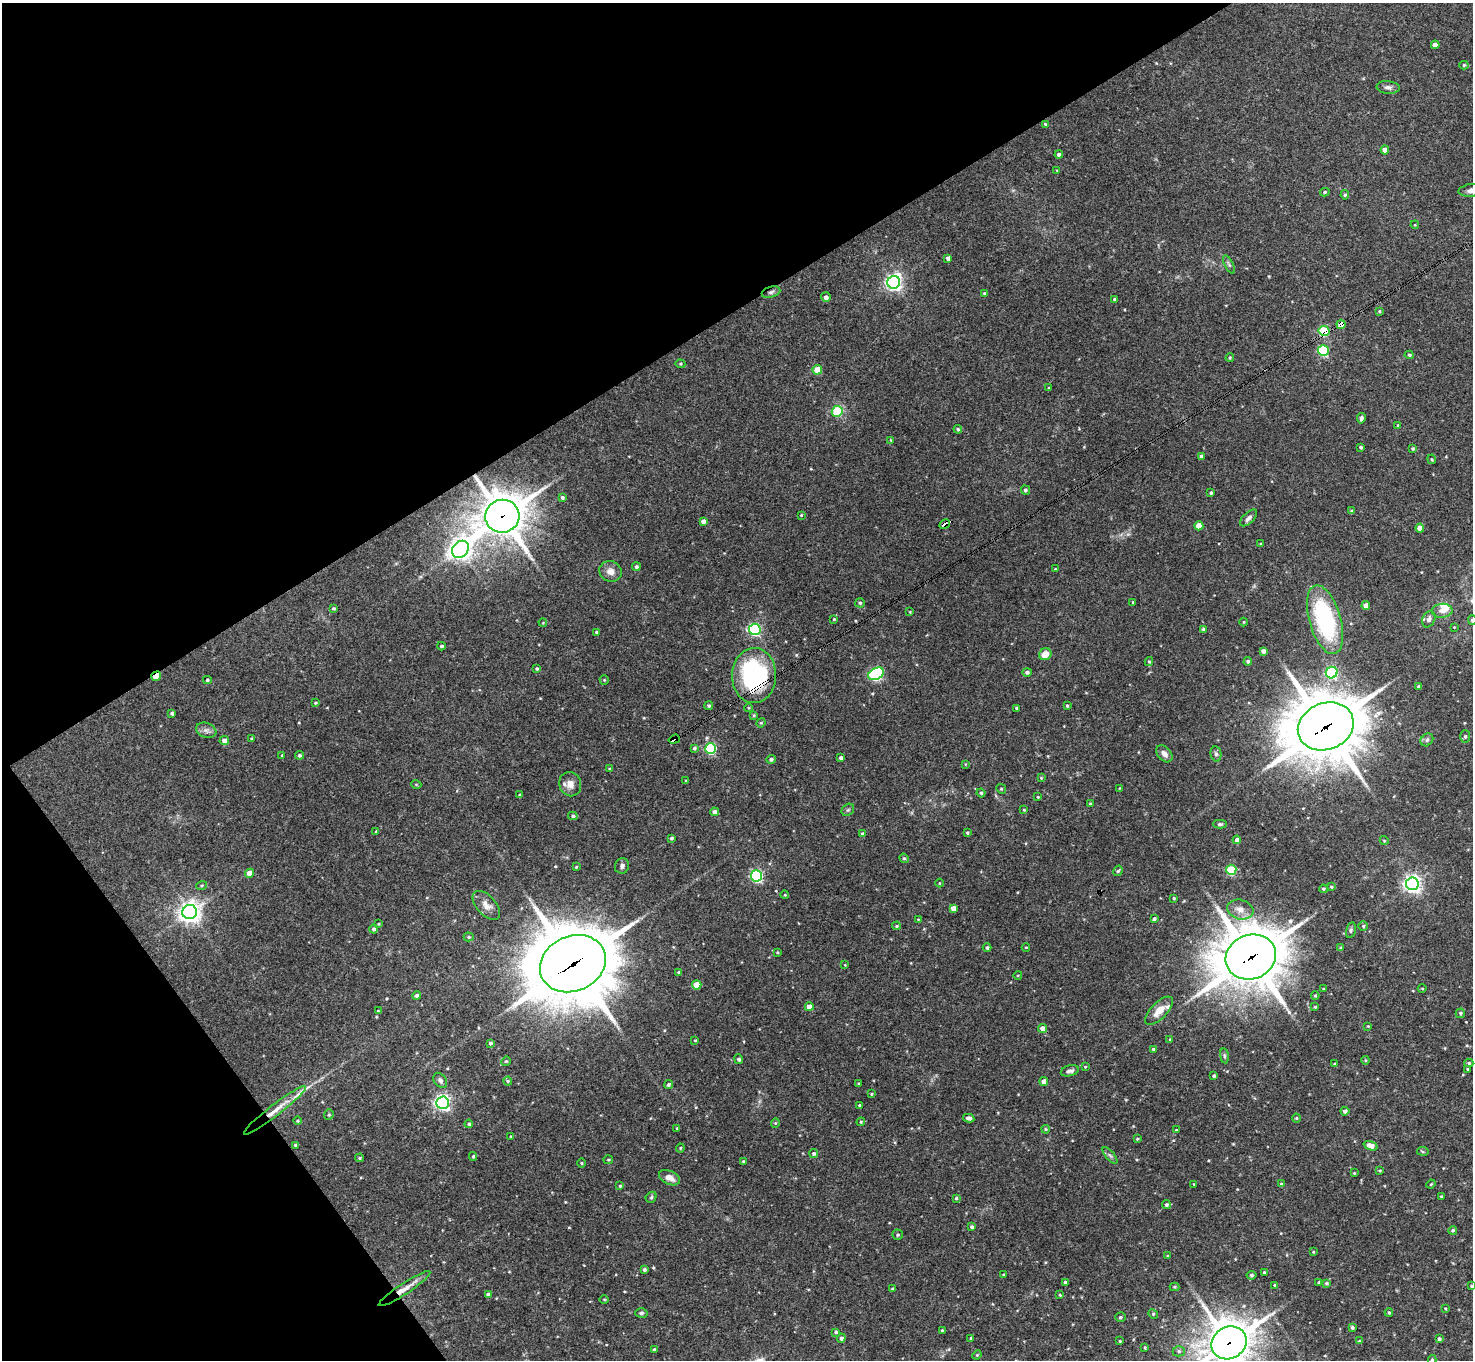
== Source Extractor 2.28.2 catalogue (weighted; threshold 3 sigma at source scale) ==
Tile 5 of 4 x 4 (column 1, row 2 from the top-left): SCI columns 1-1471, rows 2870-4227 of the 5886 x 5878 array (HDU 1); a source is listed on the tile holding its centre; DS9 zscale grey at full resolution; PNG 1475 x 1362 px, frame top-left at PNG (2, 3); each listed source drawn as its Kron ellipse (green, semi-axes under 4 px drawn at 4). Shown black and unused: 30% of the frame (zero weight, under 3 of 4 exposures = <1% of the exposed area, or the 3 px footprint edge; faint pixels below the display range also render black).
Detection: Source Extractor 2.28.2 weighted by HDU 2 'WHT'; one run over the whole footprint, this tile lists its part. Background 0.092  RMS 0.0056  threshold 0.0254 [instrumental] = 3 sigma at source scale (4.5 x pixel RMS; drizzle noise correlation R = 1.50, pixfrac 1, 0.05/0.05 arcsec/px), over >= 5 px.
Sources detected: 278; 2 cosmic-ray / hot-pixel residue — neither listed nor drawn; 4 inside a brighter listed object's ellipse — not listed separately; the other 272 listed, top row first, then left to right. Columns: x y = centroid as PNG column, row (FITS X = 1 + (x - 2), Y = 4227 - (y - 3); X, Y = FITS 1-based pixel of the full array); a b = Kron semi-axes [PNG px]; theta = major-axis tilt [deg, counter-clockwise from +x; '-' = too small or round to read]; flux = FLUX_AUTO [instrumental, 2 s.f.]
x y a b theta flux
1435 45 4 4 - 4
1464 65 4 4 - 0.89
1388 87 11 6 -6 2
1045 124 4 4 - 0.6
1385 150 4 4 - 4.8
1059 155 4 4 - 1.7
1057 170 3 2 - 0.35
1472 190 13 6 7 3.5
1325 192 5 4 - 0.8
1345 195 4 4 - 0.93
1415 225 4 3 - 0.47
948 258 4 4 - 2.3
1229 264 10 4 -63 1.1
894 282 6 6 - 200
771 292 9 5 16 1.5
984 293 4 3 - 0.62
826 297 5 5 - 2.3
1115 299 3 3 - 0.98
1379 311 4 3 - 0.69
1341 324 4 4 - 5
1324 331 5 5 - 36
1323 351 5 5 - 50
1409 355 4 4 - 0.78
1230 358 4 3 - 0.61
680 364 5 4 - 0.64
817 370 5 4 - 11
1049 388 3 2 - 0.38
837 411 5 5 - 28
1361 418 5 4 - 1.3
1398 425 3 3 - 0.47
958 429 4 4 - 0.86
891 440 4 4 - 0.47
1361 447 3 3 - 0.9
1413 448 4 4 - 0.76
1201 456 4 4 - 1.1
1432 459 5 3 - 0.6
1025 490 5 4 - 1.2
1211 493 3 3 - 0.89
562 497 4 4 - 1.1
1352 511 4 3 - 0.9
801 515 3 3 - 0.52
502 516 17 16 - 1500
1249 518 11 5 44 2
703 521 4 4 - 2.5
945 524 6 3 29 5.4
1199 526 4 4 - 8.6
1420 528 4 4 - 5.5
1261 544 3 3 - 0.49
460 549 9 7 46 410
636 567 4 4 - 1.2
1055 569 3 2 - 0.4
610 571 11 10 - 4.4
1133 602 3 3 - 0.77
860 603 5 4 - 0.96
1366 606 4 4 - 4.1
333 608 3 3 - 0.72
1442 611 10 7 5 3.9
910 612 4 3 - 0.4
834 619 4 4 - 0.54
1429 619 8 6 64 2.5
1325 620 35 16 -74 66
1472 620 5 4 - 1.1
1244 622 4 3 - 0.45
543 623 4 3 - 0.38
1454 627 2 2 - 0.35
755 629 6 5 - 94
1203 629 4 4 - 0.78
597 632 4 3 - 0.93
441 646 4 3 - 0.89
1263 651 4 4 - 2.2
1045 654 6 5 - 6.5
1248 661 4 4 - 1.1
1149 662 4 4 - 0.61
537 669 4 4 - 0.86
1027 672 4 4 - 1.3
1332 673 6 5 - 73
876 674 8 5 27 91
156 676 5 3 - 10
754 676 27 22 89 80
207 680 4 4 - 0.92
604 680 5 4 - 0.6
1419 687 3 3 - 1.2
315 703 4 3 - 0.72
709 706 4 4 - 1
1067 706 3 2 - 0.62
749 708 4 3 - 0.46
1017 708 3 3 - 0.93
172 713 4 4 - 1
754 715 4 3 - 0.57
761 723 5 4 - 0.7
1326 726 28 23 22 3700
206 730 10 7 -20 2.2
1465 736 6 5 - 1.2
251 738 3 2 - 0.53
674 739 6 4 19 81
1427 740 7 5 46 1.3
224 741 5 4 - 2.9
694 748 4 4 - 0.82
711 748 5 5 - 57
1164 754 10 6 -48 2.7
1216 754 8 5 -80 1.4
282 755 4 3 - 0.73
299 755 4 4 - 1.1
841 758 3 3 - 1.5
771 759 5 4 - 1.1
965 764 4 3 - 0.41
610 769 4 3 - 0.68
1041 778 4 4 - 0.51
686 781 3 3 - 0.47
416 784 5 3 - 0.49
570 784 12 11 - 4.5
1119 788 3 2 - 0.35
1001 789 5 4 - 0.68
981 793 4 4 - 0.88
520 795 4 3 - 0.66
1038 797 3 2 - 0.49
1090 804 4 3 - 0.78
848 810 7 5 43 1
1024 810 4 3 - 0.52
714 812 4 4 - 2.4
573 816 5 4 - 1
1220 824 7 4 2 1
376 831 4 4 - 0.6
967 833 3 3 - 0.71
862 834 4 4 - 0.79
671 838 3 3 - 0.87
1237 840 4 4 - 2.6
1384 840 4 3 - 0.41
904 858 5 4 - 0.75
622 866 8 7 - 1.8
576 867 3 3 - 0.53
1231 870 5 5 - 35
1118 871 5 4 - 0.85
249 873 4 4 - 5.1
757 876 5 5 - 88
939 883 4 3 - 0.42
1412 884 6 6 - 230
202 885 6 4 19 0.77
1331 887 3 3 - 0.65
1323 889 4 3 - 0.72
785 895 4 3 - 0.4
1174 898 3 3 - 0.57
486 905 17 9 -48 4.3
953 908 4 4 - 2.9
1240 909 13 9 -16 5.7
190 912 7 7 - 400
918 919 4 3 - 0.39
1154 919 4 3 - 1.1
378 924 3 3 - 0.53
897 926 4 3 - 0.71
1363 926 5 5 - 0.88
374 929 4 4 - 1.3
1351 930 8 4 77 1
469 937 5 4 - 0.79
1026 947 4 3 - 0.43
987 948 4 4 - 1.2
1341 948 3 3 - 1.1
777 952 4 3 - 0.59
1251 957 26 22 22 2800
573 964 34 27 24 4900
845 965 4 3 - 0.42
679 972 3 3 - 1
1018 975 4 3 - 0.43
697 985 4 4 - 9.3
1422 988 4 3 - 0.49
1323 989 3 2 - 0.47
1315 995 4 3 - 0.61
417 996 4 4 - 1.4
809 1007 4 4 - 4.9
1315 1007 4 3 - 0.54
378 1011 3 3 - 0.43
1159 1011 18 8 46 6.4
1460 1013 5 4 - 0.91
1368 1026 4 3 - 0.49
1042 1028 4 4 - 3.5
1170 1039 4 4 - 0.56
695 1040 4 3 - 0.4
490 1043 4 3 - 0.99
1153 1049 3 3 - 0.7
1224 1056 7 4 -82 0.96
739 1059 5 4 - 1.2
1365 1060 4 3 - 0.55
506 1061 5 4 - 0.61
1469 1063 4 4 - 0.73
1335 1064 4 3 - 0.93
1085 1067 3 3 - 0.49
1467 1069 3 2 - 0.54
1070 1071 9 5 14 1.9
1214 1076 3 3 - 0.93
440 1080 8 6 -53 1.9
508 1081 4 4 - 0.69
1044 1081 4 4 - 3.6
859 1084 3 3 - 0.84
668 1085 5 4 - 1.1
871 1094 3 3 - 0.54
443 1103 6 6 - 180
859 1105 3 3 - 0.74
275 1110 39 5 38 9.3
1345 1111 4 4 - 1.7
329 1115 5 4 - 0.84
969 1118 5 3 - 2.2
1296 1118 4 4 - 0.57
298 1121 4 4 - 0.66
861 1122 4 4 - 0.65
775 1123 5 4 - 0.64
469 1124 4 4 - 0.92
677 1128 3 2 - 0.5
1046 1129 4 3 - 0.67
1176 1130 3 2 - 0.52
511 1136 3 2 - 0.42
1137 1139 4 3 - 0.6
295 1145 3 3 - 0.87
1371 1146 7 4 -20 4.5
680 1148 4 4 - 0.55
1423 1151 6 3 -9 0.7
814 1153 4 4 - 1.2
1110 1155 10 3 -50 1.2
473 1156 4 3 - 0.89
360 1158 4 3 - 0.72
608 1160 5 3 - 0.61
743 1161 4 3 - 0.63
581 1163 4 3 - 0.51
1380 1171 4 3 - 0.55
1354 1173 3 2 - 0.49
669 1178 11 6 -25 4
1194 1184 3 3 - 0.54
1281 1184 3 3 - 0.62
1431 1184 5 3 - 0.52
620 1186 3 3 - 0.56
1441 1196 3 2 - 0.5
651 1197 6 5 - 0.83
956 1198 3 3 - 0.68
1166 1205 4 4 - 1.2
972 1227 4 4 - 1.4
1453 1230 4 4 - 0.83
898 1235 5 5 - 0.88
1313 1252 3 2 - 0.38
1168 1256 3 3 - 0.76
644 1270 4 4 - 1.2
1264 1272 3 3 - 0.56
1003 1275 4 3 - 0.56
1251 1275 5 4 - 1
1065 1282 3 3 - 1
1319 1282 3 3 - 0.85
1327 1283 4 3 - 0.8
1275 1285 4 3 - 0.61
1472 1286 4 3 - 0.8
1174 1287 5 4 - 0.68
404 1289 31 5 33 6.5
892 1289 4 3 - 0.81
488 1294 4 3 - 1.3
1060 1295 3 3 - 0.58
604 1300 4 3 - 0.58
1445 1308 4 3 - 0.54
1389 1312 4 3 - 0.71
641 1313 6 5 - 1.1
1153 1314 5 4 - 0.72
1120 1317 5 4 - 1
1352 1328 4 3 - 0.98
942 1330 4 3 - 0.56
836 1332 4 3 - 0.92
841 1338 4 4 - 1.6
971 1338 3 3 - 0.62
1439 1339 4 4 - 1.2
1120 1341 3 2 - 0.53
1359 1341 4 3 - 0.49
1229 1343 18 16 31 1600
1145 1347 3 2 - 0.55
654 1350 4 3 - 0.84
1179 1351 6 5 - 1.3
977 1355 5 4 - 0.64
1432 1360 5 4 - 0.88
Overlapping masked pixels (flux is a lower limit): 14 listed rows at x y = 771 292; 1341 324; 1324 331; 502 516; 945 524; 156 676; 754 676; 1326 726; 674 739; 1251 957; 573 964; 275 1110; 404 1289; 1229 1343
Isophote crosses this tile's border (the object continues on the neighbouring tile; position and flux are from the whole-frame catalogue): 5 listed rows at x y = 1472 190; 1472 620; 1472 1286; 1229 1343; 1432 1360